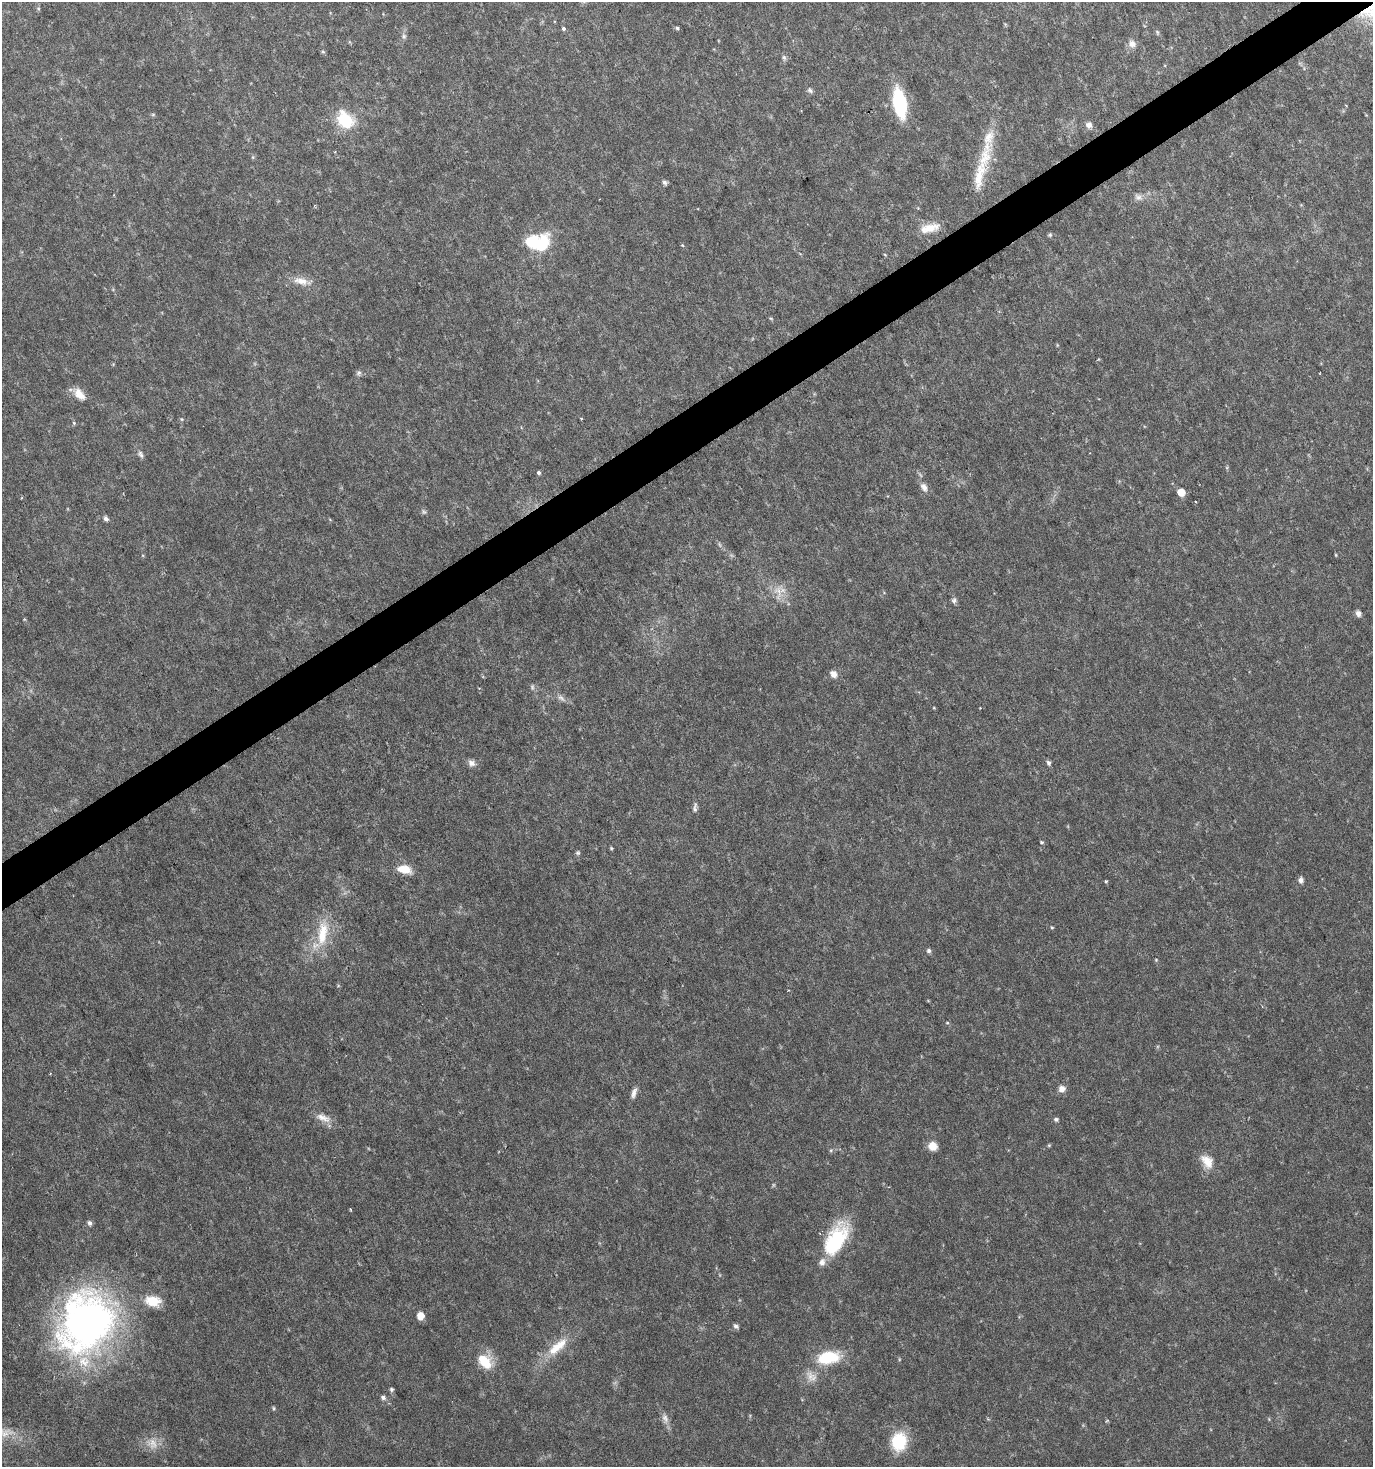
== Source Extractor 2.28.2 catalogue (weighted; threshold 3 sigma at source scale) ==
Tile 10 of 4 x 4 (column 2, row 3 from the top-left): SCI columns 1547-2917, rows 1467-2931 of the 5772 x 5867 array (HDU 1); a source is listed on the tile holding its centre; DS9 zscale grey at full resolution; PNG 1375 x 1469 px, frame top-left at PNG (2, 2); no overlay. Shown black and unused: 3% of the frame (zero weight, under 3 of 6 exposures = <1% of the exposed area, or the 3 px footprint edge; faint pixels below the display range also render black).
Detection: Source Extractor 2.28.2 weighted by HDU 2 'WHT'; one run over the whole footprint, this tile lists its part. Background 0.0202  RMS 0.002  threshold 0.00831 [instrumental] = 3 sigma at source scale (4.09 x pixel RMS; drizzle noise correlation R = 1.36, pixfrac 0.8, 0.0396/0.0396 arcsec/px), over >= 5 px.
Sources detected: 79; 2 too faint to see at this stretch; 1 inside a brighter object's white glare — not listed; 2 inside a brighter listed object's ellipse — not listed separately; the other 74 listed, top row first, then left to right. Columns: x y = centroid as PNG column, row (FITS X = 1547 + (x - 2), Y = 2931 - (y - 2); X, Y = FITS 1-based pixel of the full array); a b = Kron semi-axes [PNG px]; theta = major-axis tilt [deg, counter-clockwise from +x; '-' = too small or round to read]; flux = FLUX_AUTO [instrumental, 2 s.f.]
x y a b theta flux
677 28 5 5 - 0.27
564 29 3 3 - 0.77
1157 32 6 4 -71 0.25
404 36 7 5 -70 0.43
1132 44 10 8 -53 1
323 52 6 4 -2 0.23
784 57 8 5 -63 0.43
810 90 8 5 -49 0.44
900 103 23 10 -79 16
153 114 6 4 0 0.23
345 120 20 15 -50 7.6
1089 125 9 8 - 0.86
979 175 53 13 78 7.2
665 182 6 5 - 0.51
1138 197 10 7 -7 0.87
930 228 27 10 13 2.9
1050 235 5 5 - 0.3
532 242 18 16 -20 6
301 281 23 10 -11 2.2
1098 359 4 3 - 0.15
359 373 7 6 - 0.46
79 394 16 9 -51 2.2
581 418 4 3 - 0.15
181 419 5 3 - 0.19
74 423 6 3 -72 0.22
141 454 10 6 -66 0.56
539 473 5 5 - 0.35
924 487 12 7 -59 1
1181 492 6 5 - 2.5
424 512 6 5 - 0.35
106 518 6 6 - 0.53
1336 555 5 3 - 0.16
779 591 25 11 -88 2.4
954 600 7 6 - 0.48
1358 614 7 6 - 0.7
833 674 8 7 - 1.2
561 698 12 6 -40 0.75
471 763 9 8 - 0.87
1049 763 6 5 - 0.47
695 809 11 6 86 0.56
1041 842 4 4 - 0.21
611 848 5 4 - 0.21
578 853 6 5 - 0.32
404 869 16 9 -13 2.8
1301 880 6 5 - 0.78
1106 881 4 4 - 0.22
1052 927 5 3 - 0.18
323 933 37 14 83 6.4
929 951 5 5 - 0.45
1062 1089 8 8 - 1.1
634 1093 14 6 74 0.92
323 1118 22 8 -19 1.7
1056 1119 6 5 - 0.43
1049 1145 5 4 - 0.2
933 1146 10 9 - 2
831 1150 5 4 - 0.25
1207 1161 20 12 -55 2.6
90 1223 6 5 - 0.56
836 1240 40 20 61 13
153 1301 18 12 -5 3.7
420 1316 6 5 - 2.4
86 1322 70 57 66 77
736 1326 6 5 - 0.52
557 1347 35 12 40 4.8
828 1357 27 14 10 7.6
485 1361 20 14 -48 4.5
391 1389 5 5 - 0.34
383 1397 6 5 - 0.54
274 1408 5 4 - 0.25
665 1418 14 8 -67 1
1106 1421 4 3 - 0.19
4 1433 17 12 -4 2.5
899 1442 18 15 82 8.2
152 1444 15 12 -58 2.1
Isophote crosses this tile's border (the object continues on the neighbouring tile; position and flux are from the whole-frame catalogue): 1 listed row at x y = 4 1433